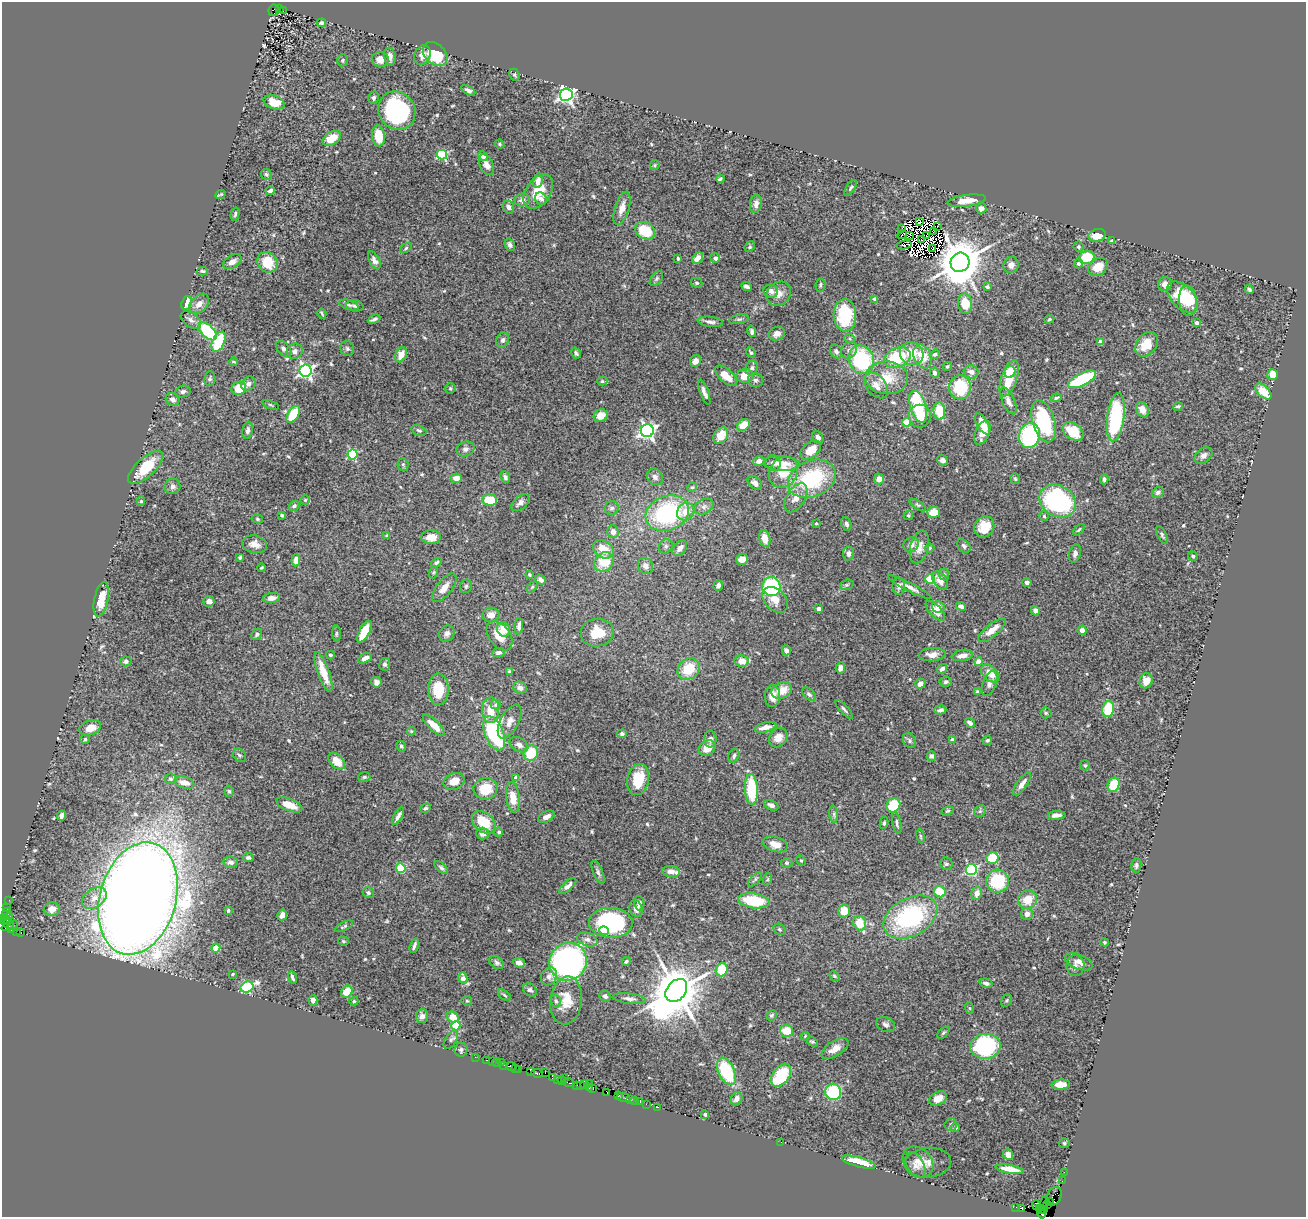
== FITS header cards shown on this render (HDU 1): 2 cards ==
NAXIS1  =                 1304
NAXIS2  =                 1215

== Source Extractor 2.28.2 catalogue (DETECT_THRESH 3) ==
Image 1304 x 1215 px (HDU 1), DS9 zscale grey, 1 PNG px = 1 image px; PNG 1308 x 1219 px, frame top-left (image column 1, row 1215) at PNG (2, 2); each listed source drawn as its Kron ellipse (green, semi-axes under 4 px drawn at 4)
Background 1.09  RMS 0.043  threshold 0.129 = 3 sigma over >= 5 px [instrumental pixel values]
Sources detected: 583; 6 with non-positive FLUX_AUTO (blend fragments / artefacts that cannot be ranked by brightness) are neither listed nor drawn; of the other 577, the 500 brightest by FLUX_AUTO listed and drawn (77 fainter detections omitted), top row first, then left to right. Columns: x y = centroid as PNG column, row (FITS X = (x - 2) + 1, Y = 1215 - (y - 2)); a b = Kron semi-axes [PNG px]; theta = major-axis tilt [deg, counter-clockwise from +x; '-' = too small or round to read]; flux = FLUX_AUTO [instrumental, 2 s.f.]
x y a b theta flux
280 9 2 2 - 79
274 10 6 5 - 230
283 10 3 2 - 4.1
322 23 4 3 - 8
435 54 14 10 -43 120
422 55 10 8 65 19
390 56 9 5 -80 13
380 59 8 7 - 25
342 60 6 5 - 4.7
514 75 6 5 - 4.6
468 90 8 4 -28 9.1
566 95 6 6 - 1000
374 98 6 5 - 7
274 102 11 6 -19 60
397 111 20 18 -54 350
378 136 10 6 -82 57
332 138 10 6 31 43
499 144 5 3 - 3.9
442 155 5 5 - 230
483 156 5 4 - 17
486 165 11 6 -64 21
655 165 5 4 - 3.7
266 174 6 5 - 5.5
720 179 4 3 - 4.8
538 181 7 4 80 24
850 188 9 4 56 5.4
270 191 4 4 - 8.6
538 192 19 12 56 61
220 194 5 2 - 3.8
541 199 6 5 - 9.9
522 200 7 6 - 13
967 201 19 6 7 39
756 204 9 6 81 15
508 207 6 5 - 12
622 208 17 7 72 25
981 208 5 5 - 18
235 214 6 3 75 5.1
920 222 2 2 - 4
937 226 3 2 - 7.9
902 228 3 2 - 6.4
645 231 10 8 -30 98
933 231 3 2 - 5.5
902 235 5 2 - 6.9
909 235 4 2 - 5.2
1097 235 9 6 14 40
927 236 4 2 - 3.8
921 240 3 2 - 5.7
1112 241 4 4 - 7.3
510 245 6 5 - 7.9
904 245 7 3 9 5
750 247 6 4 48 4.5
1079 247 5 4 - 4.7
406 248 6 4 37 4.6
933 248 3 2 - 3.5
1087 257 8 6 12 89
698 258 6 4 50 22
715 258 5 4 - 9.6
678 259 3 3 - 4.2
374 260 10 5 -62 12
232 262 10 6 31 14
268 262 11 9 -43 65
960 262 10 9 - 13000
1078 263 5 4 - 7.2
1011 265 8 7 - 19
1098 267 11 8 34 39
202 271 5 4 - 4.2
656 279 8 5 52 6.5
697 283 6 4 -29 4.8
1165 284 7 7 - 17
820 285 6 5 - 5.7
747 286 5 3 - 9.7
988 287 4 3 - 5.3
1249 289 4 3 - 7.1
771 291 7 6 - 14
779 294 13 11 42 24
1182 297 18 11 -46 110
875 299 4 4 - 9.7
1188 301 15 9 -85 87
186 303 7 5 68 35
199 304 12 8 46 24
965 304 10 7 -85 73
349 305 10 5 -17 7.9
355 306 8 5 -9 6.8
322 314 5 2 - 3.8
845 315 16 11 -87 170
374 319 6 3 24 7.3
739 319 10 4 11 6.6
1049 319 5 4 - 3.6
191 320 11 7 -37 12
710 322 13 5 -7 12
1196 323 3 3 - 11
208 331 11 6 -43 180
752 331 6 4 -75 6.8
777 334 8 6 20 18
850 339 5 3 - 4
503 340 8 6 65 9
219 342 10 6 65 110
1100 342 4 4 - 25
1147 344 13 10 53 57
284 349 9 6 -48 10
347 349 7 6 - 6.9
849 350 9 7 49 12
295 351 8 7 - 14
836 351 7 5 -57 10
751 352 5 4 - 6.1
576 353 6 4 -59 5.1
912 354 12 11 - 61
935 354 5 4 - 6
401 355 8 5 65 33
923 356 12 8 -66 53
898 358 14 9 21 140
861 360 14 12 -66 260
695 361 6 5 - 16
234 362 4 3 - 3.6
947 366 4 3 - 3.8
752 368 7 6 - 9.4
306 371 6 6 - 830
971 372 7 6 - 15
1010 372 6 5 - 77
934 373 5 4 - 8.7
1273 375 5 5 - 39
726 376 13 6 -42 48
745 376 8 7 - 39
887 378 21 16 -2 73
1009 378 19 8 71 72
210 379 7 5 83 5.4
1082 379 15 6 27 210
756 380 8 6 -12 8.4
602 381 5 4 - 4
248 384 8 6 44 11
876 385 15 9 -50 26
960 387 12 11 - 130
239 388 7 6 - 56
450 388 5 5 - 4.2
1263 391 10 5 -44 58
183 392 8 6 13 8.6
704 392 13 4 -69 14
1056 398 5 3 - 4.7
172 399 7 6 - 11
1008 401 14 6 -66 16
270 405 8 4 -21 3.9
1178 406 5 3 - 4.7
918 407 17 8 -73 180
1142 410 8 6 -64 25
939 411 9 6 -84 85
293 414 9 5 58 85
601 416 7 6 - 28
920 416 11 11 - 41
1116 417 24 8 83 290
1044 421 21 11 -73 210
907 422 4 4 - 100
982 424 12 5 -61 36
743 425 7 5 32 46
248 430 8 5 79 8.9
419 430 8 5 -22 6
647 431 6 6 - 940
1073 431 11 8 -35 64
983 433 13 7 66 28
721 435 9 6 52 55
1029 436 12 10 76 260
818 437 6 5 - 11
465 449 9 7 22 12
811 450 12 7 39 47
352 455 5 5 - 240
1203 455 10 7 38 14
943 460 6 5 - 8.9
759 461 6 5 - 12
773 463 8 7 - 9.9
782 463 18 7 -4 39
403 464 6 5 - 5.3
146 467 22 9 42 95
783 472 16 13 56 64
505 477 6 4 -66 8.4
655 477 9 7 -48 13
456 478 5 4 - 23
812 479 25 18 23 250
879 479 5 5 - 23
1015 479 5 4 - 4.5
1104 479 5 4 - 7.5
755 483 8 5 -42 15
173 486 8 7 - 12
692 487 5 4 - 3.6
1158 492 6 5 - 8.5
796 498 16 9 57 30
305 500 5 4 - 3.9
490 500 7 6 - 80
141 501 5 4 - 4.7
1058 501 19 15 -32 420
520 503 10 6 41 11
918 505 9 3 -33 4.8
294 506 6 4 43 7.5
704 507 10 7 27 12
612 508 7 7 - 9.2
686 512 9 8 - 36
933 512 6 5 - 41
667 513 22 17 21 330
282 515 3 3 - 6.6
908 515 5 4 - 4.2
1044 516 4 4 - 3.8
257 519 6 4 -17 4.2
816 523 3 3 - 4
846 524 7 5 -66 7.2
984 527 11 9 56 51
1079 530 7 4 45 4.7
613 532 6 5 - 20
1162 535 10 4 -63 6
387 536 4 4 - 4.6
431 537 10 6 1 38
765 539 8 5 -77 26
255 544 13 8 -11 23
911 544 8 7 - 19
666 546 7 6 - 7.3
964 546 8 5 -50 7.4
919 547 17 9 75 27
680 548 9 6 50 18
930 548 5 4 - 4
603 549 11 8 -32 43
849 553 7 5 82 13
1075 554 9 6 74 11
1193 556 5 4 - 5.1
240 557 4 3 - 4.8
742 559 6 5 - 24
296 560 6 4 87 20
436 562 6 4 34 6
604 562 10 8 40 74
645 566 8 7 - 15
262 568 4 3 - 3.9
434 572 6 4 71 4.2
529 574 4 3 - 4.4
944 574 6 5 - 6.2
930 579 4 4 - 130
540 580 6 4 -37 10
940 580 10 6 -54 26
1027 583 4 3 - 9.3
718 585 5 4 - 9
847 585 7 5 20 4.9
466 586 7 6 - 6.3
899 586 8 6 -85 13
532 587 6 4 45 3.8
771 587 9 9 - 230
910 587 24 4 -27 17
444 588 17 7 52 25
272 598 8 5 7 16
101 599 17 7 79 67
775 600 15 10 -44 33
209 601 5 5 - 11
961 606 5 4 - 10
938 607 6 5 - 20
818 609 4 4 - 8.3
935 611 12 6 -46 25
1035 611 5 4 - 11
491 615 8 7 - 21
519 626 8 4 84 9.7
504 629 7 6 - 33
992 630 17 6 39 32
1082 630 4 4 - 12
364 632 12 5 62 78
336 633 8 4 89 4.7
447 633 8 7 - 11
597 633 16 14 10 59
257 634 6 5 - 6.5
499 636 16 10 -54 42
786 650 5 4 - 9.1
499 653 6 4 3 7.4
330 655 4 3 - 4.2
932 655 13 6 4 24
962 655 11 5 11 19
365 658 7 4 30 15
126 661 5 5 - 10
742 661 7 5 -11 34
979 662 4 4 - 46
385 664 6 5 - 5.6
840 668 5 5 - 15
688 669 12 10 42 82
942 669 5 4 - 9.9
509 671 4 3 - 5.6
323 672 21 6 -70 54
990 673 10 7 -43 33
1146 681 8 6 71 34
376 682 5 5 - 13
946 682 6 5 - 6.2
920 684 5 4 - 16
989 684 13 7 69 13
520 688 7 6 - 14
438 689 16 10 -90 89
782 690 11 8 23 43
977 692 4 3 - 3.9
809 694 8 5 -44 7
772 696 11 7 89 26
496 705 5 5 - 7.1
844 709 12 3 -47 6.4
1108 709 8 5 79 110
491 710 13 8 89 47
940 710 6 4 16 7.9
1046 713 5 5 - 4.6
510 722 18 9 62 23
970 723 5 4 - 12
434 725 14 5 -45 36
766 727 11 5 13 25
90 728 11 7 18 32
411 731 4 4 - 3.5
494 733 18 9 -68 360
622 734 4 4 - 5.4
778 737 10 8 51 25
85 739 4 4 - 4.5
710 739 8 6 -89 10
952 740 4 4 - 22
987 740 5 4 - 6
909 741 8 6 -61 7
519 745 10 6 -30 14
401 746 5 4 - 5.7
707 748 9 7 36 35
531 753 8 7 - 91
239 755 7 6 - 6
734 756 7 5 65 6.4
931 756 5 4 - 7.4
337 761 10 6 -46 43
1085 765 5 5 - 4.6
364 777 6 5 - 5
516 778 4 3 - 21
170 779 6 5 - 6.5
638 779 16 10 78 79
454 781 11 8 23 33
184 783 10 5 -14 31
1022 784 13 5 55 19
1113 785 7 5 65 80
485 789 12 11 - 76
751 789 15 6 -87 150
229 791 6 4 -72 5.2
513 797 15 7 -83 44
289 805 14 6 -22 45
771 805 7 5 -24 13
893 805 7 6 - 87
426 808 5 4 - 5.3
948 811 6 4 26 4
980 811 6 5 - 5.6
834 814 8 4 -83 6
62 815 5 4 - 11
1056 815 9 4 3 12
398 816 9 4 60 12
546 817 9 5 26 13
484 822 13 9 -41 78
884 823 6 4 80 4.9
897 823 11 4 -78 7.5
499 832 4 4 - 7.2
483 834 6 6 - 17
921 836 7 3 -81 3.7
775 844 13 7 -16 31
248 858 5 4 - 7
992 858 6 5 - 99
801 861 5 4 - 4
230 862 7 5 -8 10
786 863 6 4 1 4.4
946 864 6 6 - 5.5
1136 865 7 5 85 6.2
401 868 5 4 - 110
441 868 8 4 -41 6.1
971 869 5 5 - 370
598 872 12 5 -67 8.4
671 872 9 5 -7 22
755 879 9 4 46 6.2
768 879 6 4 71 3.9
998 881 11 11 - 150
568 886 11 4 42 13
940 892 6 5 - 71
368 893 6 5 - 7.6
977 893 6 5 - 24
94 898 13 9 35 27
138 898 57 38 74 9000
9 900 2 2 - 25
1028 900 9 9 - 55
754 901 16 7 -8 150
639 903 7 5 -79 13
7 907 3 2 - 77
52 909 8 7 - 19
636 909 9 6 -70 15
228 910 4 3 - 7.3
844 911 6 6 - 56
6 913 5 3 - 31
1027 914 6 6 - 16
282 915 5 4 - 13
5 917 3 3 - 130
10 917 3 3 - 14
910 917 29 19 29 360
7 920 5 3 - 160
611 923 22 15 -2 350
860 923 7 6 - 59
7 924 7 3 -29 97
344 926 10 4 26 4.7
8 927 6 3 21 93
13 927 7 3 62 84
779 929 6 5 - 5
604 931 5 4 - 39
16 932 4 2 - 25
21 933 3 3 - 1200
587 939 10 6 -21 12
343 941 5 4 - 4.1
1104 942 4 3 - 3.6
414 946 7 3 73 6.6
216 948 4 4 - 82
568 962 19 18 - 810
626 962 5 3 - 4.7
1079 962 14 7 -21 16
497 963 8 5 -38 7.9
519 963 6 4 -20 13
1075 965 10 9 - 13
722 970 7 6 - 76
233 974 3 3 - 5
549 976 9 7 60 16
834 976 6 4 -28 3.8
292 977 6 3 -70 6.4
463 978 6 4 -78 26
986 983 6 4 -16 9.3
247 987 7 5 25 300
530 990 7 6 - 8.9
676 990 13 9 50 16000
347 992 6 5 - 55
504 995 7 4 -37 4.9
605 996 6 5 - 7.9
629 999 17 5 -7 13
313 1000 5 4 - 14
566 1000 24 16 83 60
354 1001 4 4 - 3.6
467 1001 5 4 - 3.8
556 1001 6 5 - 5.7
1007 1001 7 5 56 4.7
969 1008 6 4 -70 3.6
772 1015 5 4 - 5.4
422 1016 7 6 - 16
453 1017 6 5 - 37
885 1024 10 7 -24 9.3
456 1026 4 4 - 110
787 1031 6 6 - 49
943 1033 7 4 45 4.6
805 1036 5 4 - 3.7
451 1040 10 5 59 7.7
812 1042 6 4 -33 5
986 1046 15 12 4 370
835 1049 15 7 32 26
461 1050 7 6 - 7.9
475 1057 2 2 - 16
486 1060 3 2 - 65
492 1061 2 2 - 22
497 1062 4 3 - 61
501 1062 2 2 - 19
504 1065 2 2 - 14
511 1066 5 3 - 140
515 1068 2 2 - 85
519 1069 3 2 - 54
531 1071 3 2 - 29
726 1071 14 8 -65 190
537 1073 6 3 -8 160
545 1073 2 2 - 60
781 1075 13 8 55 140
553 1078 3 3 - 150
564 1078 2 2 - 58
557 1079 2 2 - 89
562 1081 4 3 - 59
569 1083 5 3 - 100
589 1083 2 2 - 29
585 1084 2 2 - 23
577 1085 3 2 - 58
1061 1085 9 5 3 25
580 1086 3 2 - 59
589 1087 3 2 - 46
593 1088 3 2 - 69
607 1092 3 2 - 46
833 1092 8 8 - 160
619 1096 3 2 - 28
624 1098 7 2 -21 100
938 1098 9 6 26 26
630 1099 3 2 - 32
737 1099 7 5 60 14
634 1101 3 2 - 51
640 1102 2 2 - 29
646 1104 2 2 - 33
658 1107 2 2 - 23
705 1114 4 4 - 5.7
951 1124 6 6 - 7.5
955 1128 4 4 - 10
781 1142 2 2 - 10
1064 1143 5 4 - 4.2
1008 1155 5 4 - 14
859 1162 17 5 -15 62
918 1162 17 13 -45 34
928 1163 23 15 5 34
915 1165 14 8 -62 21
1010 1169 14 4 -10 28
1064 1172 2 2 - 18
1062 1181 2 2 - 9.9
1054 1196 9 7 64 260
1050 1201 3 2 - 36
1048 1204 3 2 - 67
1036 1205 5 3 - 100
1043 1205 9 3 74 210
1016 1207 2 2 - 19
1039 1208 4 2 - 42
1022 1209 4 2 - 61
1043 1209 4 3 - 56
1042 1214 4 3 - 62
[77 fainter detections neither listed nor drawn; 6 non-positive-flux detections neither listed nor drawn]